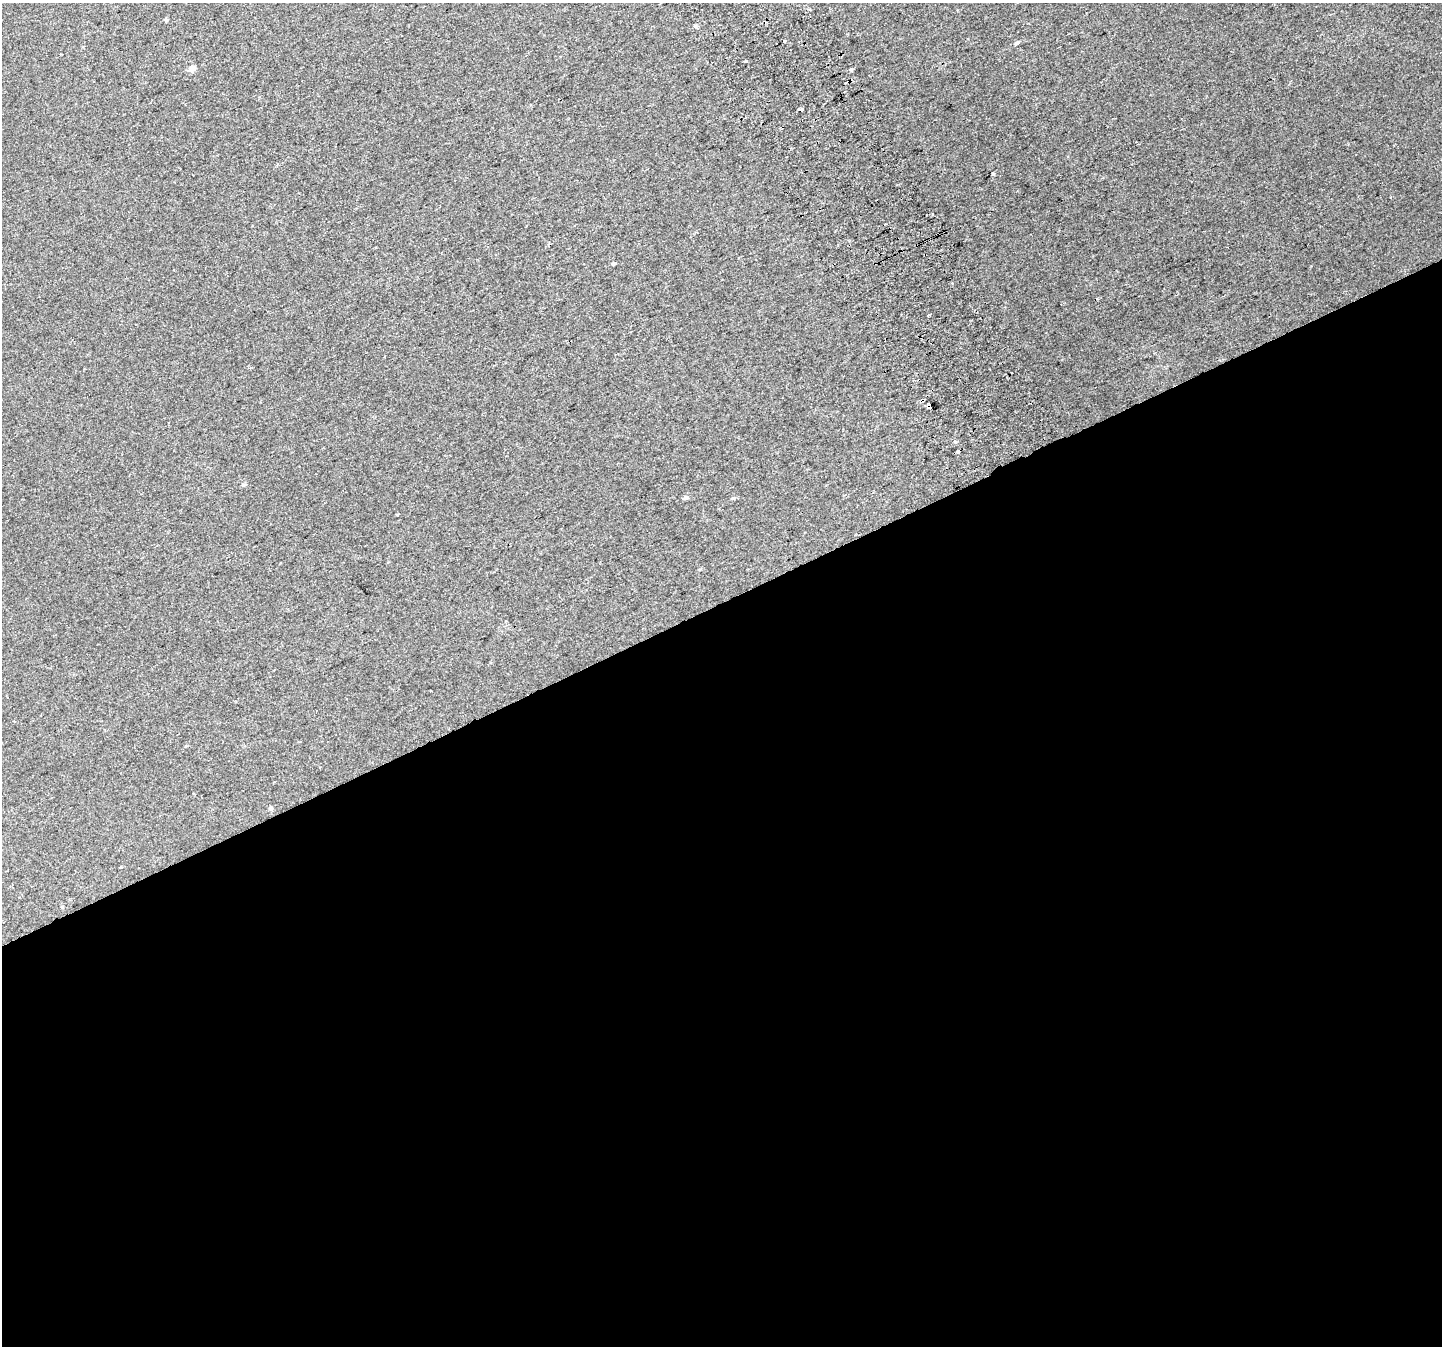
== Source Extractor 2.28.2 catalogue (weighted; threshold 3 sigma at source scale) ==
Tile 15 of 4 x 4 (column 3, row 4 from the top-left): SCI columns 2920-4359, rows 180-1523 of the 5835 x 5676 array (HDU 1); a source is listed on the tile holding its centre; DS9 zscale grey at full resolution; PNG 1444 x 1348 px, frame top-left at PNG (2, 3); no overlay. Shown black and unused: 55% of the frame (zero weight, under 2 of 3 exposures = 2% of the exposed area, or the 3 px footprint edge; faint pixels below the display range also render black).
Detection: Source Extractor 2.28.2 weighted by HDU 2 'WHT'; one run over the whole footprint, this tile lists its part. Background 0.012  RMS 0.0062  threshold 0.0279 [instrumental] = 3 sigma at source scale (4.5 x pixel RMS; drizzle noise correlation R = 1.50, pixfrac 1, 0.0396/0.0396 arcsec/px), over >= 5 px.
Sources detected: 17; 1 cosmic-ray / hot-pixel residue — not listed; the other 16 listed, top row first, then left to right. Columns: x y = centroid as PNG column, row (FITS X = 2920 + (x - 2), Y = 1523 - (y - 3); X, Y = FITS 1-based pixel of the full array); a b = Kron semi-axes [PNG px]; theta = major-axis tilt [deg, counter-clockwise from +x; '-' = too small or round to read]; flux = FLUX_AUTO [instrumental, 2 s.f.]
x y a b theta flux
695 26 5 4 - 0.88
784 42 3 3 - 4.2
1017 43 6 4 29 1.1
746 61 3 3 - 2.7
192 68 8 6 27 3.2
851 70 4 3 - 1.9
993 174 3 3 - 2.3
613 264 5 4 - 0.72
928 316 4 2 - 0.86
922 400 4 3 - 5.8
929 406 5 3 - 7.3
685 497 7 5 -4 1.1
733 498 5 4 - 0.7
397 515 3 3 - 2.4
270 808 6 4 -82 0.94
62 907 5 3 - 0.46
Overlapping masked pixels (flux is a lower limit): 2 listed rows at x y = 922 400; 929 406
Unlisted compact peaks at least as high as the median listed source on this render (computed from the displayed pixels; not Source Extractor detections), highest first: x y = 955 442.